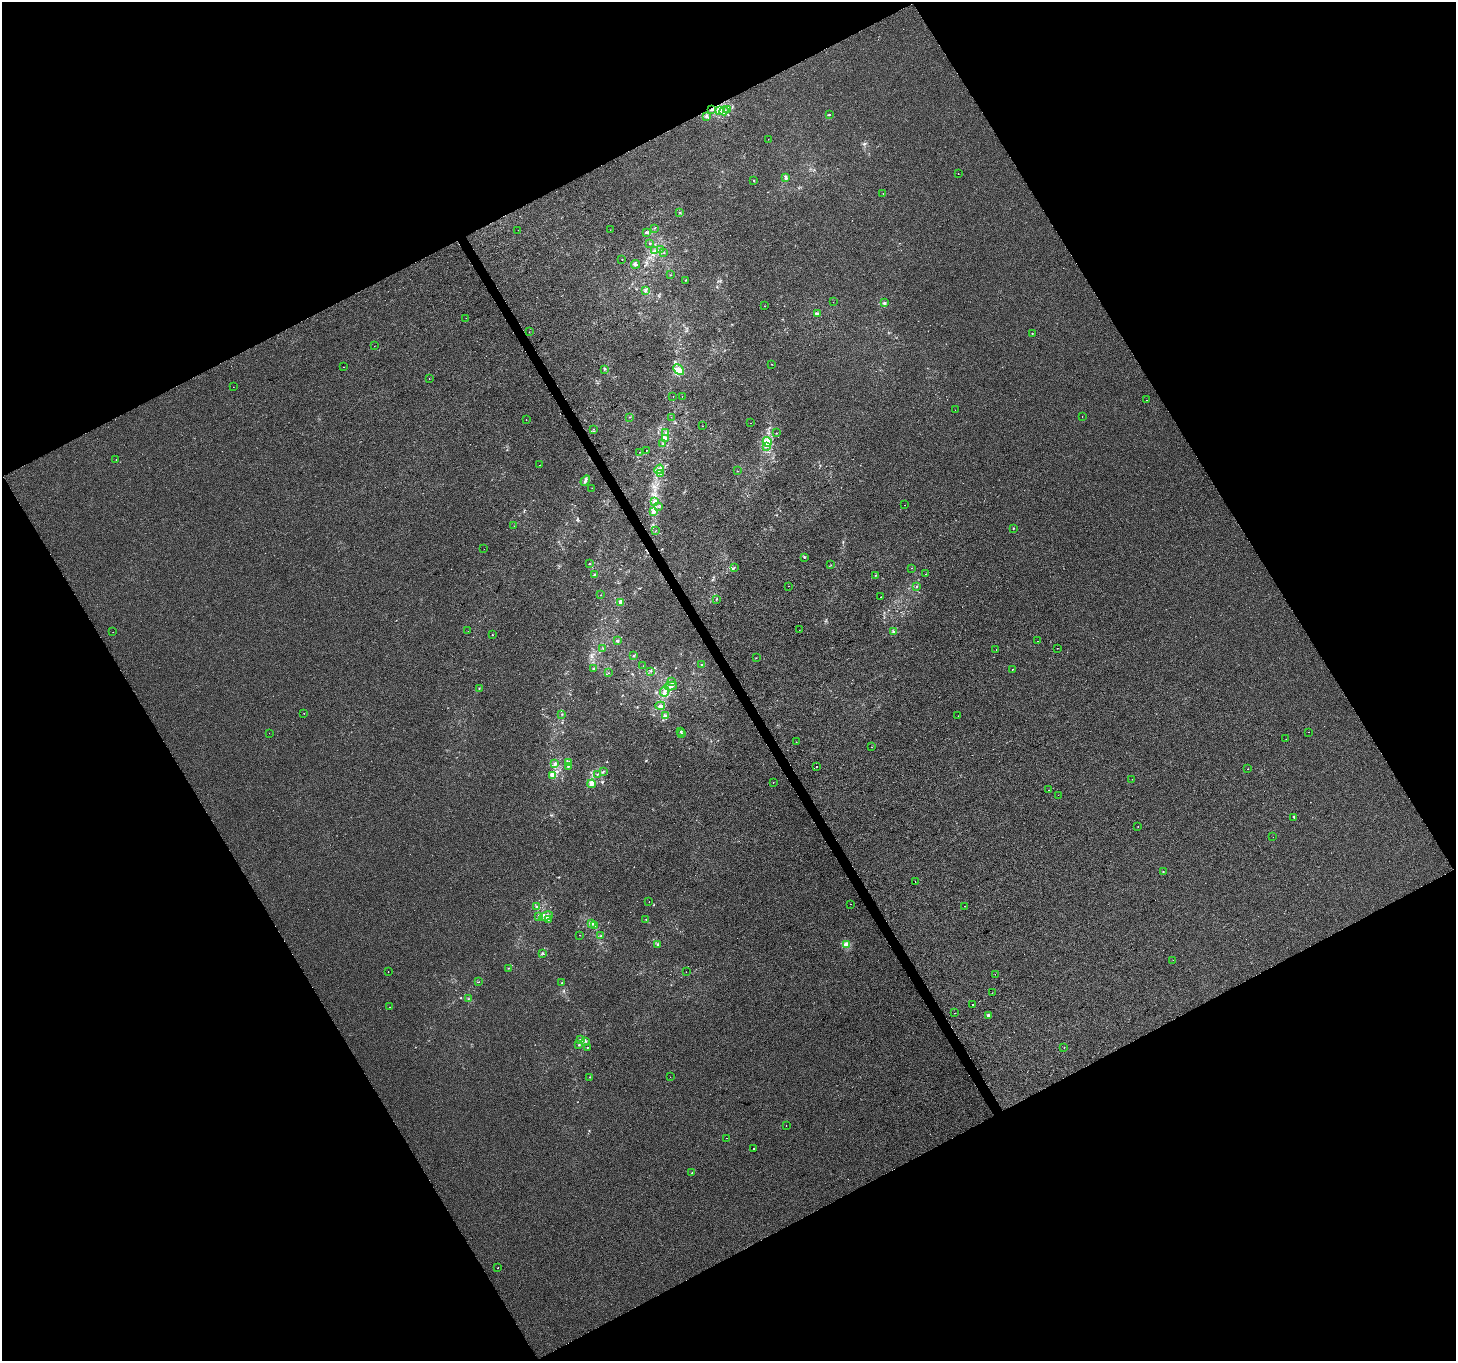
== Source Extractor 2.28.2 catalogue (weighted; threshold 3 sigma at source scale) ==
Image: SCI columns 1-5813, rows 108-5541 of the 5816 x 5708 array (HDU 1 of 3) = the unmasked area's bounding box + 8 px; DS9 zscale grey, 4 x 4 block average (1 PNG px = mean of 4 x 4 image px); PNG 1458 x 1363 px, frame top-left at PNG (2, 2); each listed source drawn as its Kron ellipse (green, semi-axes under 4 px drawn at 4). Shown black and unused: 47% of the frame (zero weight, under 2 of 3 exposures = <1% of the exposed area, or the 3 px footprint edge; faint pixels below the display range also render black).
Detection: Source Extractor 2.28.2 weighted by HDU 2 'WHT'. Background 6.12e-05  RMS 0.0045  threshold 0.0204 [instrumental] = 3 sigma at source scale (4.5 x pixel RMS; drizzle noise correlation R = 1.50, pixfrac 1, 0.0396/0.0396 arcsec/px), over >= 5 px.
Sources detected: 197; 1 too faint to see at this stretch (4 x 4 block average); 6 cosmic-ray / hot-pixel residue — neither listed nor drawn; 3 coinciding with a brighter row at this scale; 8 inside a brighter listed object's ellipse — not listed separately; the other 179 listed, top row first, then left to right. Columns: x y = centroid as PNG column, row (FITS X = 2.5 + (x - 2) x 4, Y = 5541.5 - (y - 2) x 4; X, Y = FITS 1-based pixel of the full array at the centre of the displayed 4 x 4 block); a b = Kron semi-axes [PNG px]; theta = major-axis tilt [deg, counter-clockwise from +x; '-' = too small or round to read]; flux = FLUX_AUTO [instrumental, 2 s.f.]
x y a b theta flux
728 109 3 3 - 3.8
711 110 3 2 - 2.8
719 111 4 3 - 6
724 111 4 3 - 6
830 114 3 2 - 1.1
706 116 2 2 - 2.1
768 139 2 2 - 0.73
958 173 2 2 - 2.5
786 178 3 3 - 4.5
754 181 3 2 - 1.1
883 193 2 2 - 0.58
679 212 2 2 - 0.81
654 228 2 2 - 0.74
518 230 2 2 - 0.59
610 230 2 2 - 0.56
646 232 2 2 - 2.1
650 244 2 2 - 1.4
660 249 2 2 - 1.2
654 251 3 2 - 2.1
664 253 2 2 - 0.61
622 260 2 2 - 1.5
636 264 4 3 - 4.3
671 275 2 2 - 1.1
686 280 2 2 - 2.1
645 291 3 2 - 1.5
833 302 2 2 - 0.4
885 303 3 2 - 4.3
765 306 2 2 - 0.78
818 313 3 2 - 2.8
466 318 2 2 - 0.4
529 332 2 2 - 0.41
1032 333 2 2 - 2.1
374 346 2 2 - 0.48
772 364 2 2 - 0.83
343 367 2 2 - 0.99
604 369 2 2 - 2.1
679 370 6 4 -47 25
429 379 2 2 - 0.59
233 387 2 2 - 1.2
682 396 2 2 - 1.2
673 397 2 2 - 0.6
1146 400 2 2 - 0.51
955 410 2 2 - 0.51
1082 416 2 2 - 0.43
630 417 3 2 - 1.3
671 417 2 2 - 0.45
526 419 2 2 - 1
750 423 2 2 - 0.6
702 426 2 2 - 0.57
593 429 2 2 - 0.6
665 433 3 2 - 2.2
776 433 2 2 - 1.6
665 439 4 3 - 5
767 442 5 4 - 36
663 444 2 2 - 1.7
766 447 2 2 - 2.1
646 450 2 2 - 2.8
640 452 2 2 - 0.58
116 460 2 2 - 0.68
539 465 2 2 - 1.1
659 469 5 2 - 5.6
737 471 2 2 - 0.8
661 474 2 2 - 1.8
585 481 5 3 - 5.7
592 488 2 2 - 0.94
654 501 4 3 - 7.6
905 505 2 2 - 1.5
659 507 2 2 - 0.94
653 511 4 3 - 5.4
514 526 2 2 - 0.55
1013 528 2 2 - 3.7
655 531 2 2 - 0.96
484 549 2 2 - 0.58
804 557 3 2 - 1.1
589 563 2 2 - 1.2
831 565 2 2 - 0.47
734 568 3 2 - 2.2
911 568 2 2 - 1.6
594 574 2 2 - 1.4
926 574 2 2 - 0.57
875 575 2 2 - 0.73
788 586 2 2 - 3.9
916 586 2 2 - 1.5
601 595 2 2 - 0.71
881 597 2 2 - 1.6
716 599 2 2 - 1
621 602 3 3 - 5.8
799 630 2 2 - 0.46
468 631 2 2 - 0.44
113 632 2 2 - 0.46
894 632 3 3 - 3.8
492 635 2 2 - 1.1
618 641 2 2 - 2.8
1037 641 2 2 - 1.2
603 648 2 2 - 0.74
1057 648 2 2 - 0.52
996 650 2 2 - 0.97
634 655 2 2 - 1.5
756 658 2 2 - 1
701 665 2 2 - 1.2
643 666 2 2 - 0.94
593 668 3 2 - 2.4
1012 669 2 2 - 3.5
650 671 2 2 - 1.9
608 673 2 2 - 0.57
671 681 4 2 - 2.7
671 686 6 3 10 8.1
479 688 2 2 - 1
664 691 5 3 - 6.7
660 706 5 3 - 6.3
304 713 2 2 - 0.61
562 714 2 2 - 1.4
665 716 4 2 - 4.7
958 716 2 2 - 0.59
681 731 2 2 - 1.7
1308 732 2 2 - 1.2
269 733 2 2 - 2.1
681 734 2 2 - 1.4
1286 739 2 2 - 0.4
796 742 2 2 - 0.46
872 747 2 2 - 1.7
569 762 3 2 - 3.9
554 764 3 2 - 2.8
568 766 3 2 - 1.8
817 767 2 2 - 7.9
1248 769 2 2 - 0.77
603 771 4 2 - 2.3
597 774 2 2 - 0.98
553 775 4 3 - 8.5
1132 779 2 2 - 0.63
773 783 2 2 - 1.2
592 784 4 3 - 11
1049 790 2 2 - 1.2
1058 795 2 2 - 1.8
1294 817 2 2 - 4.2
1138 827 2 2 - 1.2
1273 837 2 2 - 0.41
1163 872 2 2 - 2.5
915 882 2 2 - 4
649 902 2 2 - 0.49
850 904 2 2 - 0.45
965 906 2 2 - 0.85
537 907 3 2 - 5.5
539 916 3 2 - 2.3
546 916 7 4 18 9.7
548 919 2 2 - 1.1
646 919 2 2 - 0.63
592 924 3 2 - 2.9
594 925 2 2 - 0.88
579 935 2 2 - 1.8
601 936 2 2 - 1.5
657 945 2 2 - 1.4
846 945 2 2 - 71
542 953 2 2 - 1.2
1173 960 2 2 - 0.31
509 968 2 2 - 0.89
388 972 2 2 - 0.57
686 972 2 2 - 10
995 974 2 2 - 0.38
479 982 2 2 - 0.78
561 983 2 2 - 0.91
992 993 2 2 - 1.3
468 999 2 2 - 0.67
973 1004 2 2 - 2
389 1007 2 2 - 1.7
955 1013 2 2 - 0.72
988 1015 2 2 - 13
581 1040 4 2 - 2.8
586 1041 4 2 - 2.8
579 1045 3 2 - 1.6
587 1047 2 2 - 0.8
1064 1048 2 2 - 1.1
590 1077 2 2 - 1
670 1077 2 2 - 1.3
786 1125 2 2 - 0.79
726 1138 2 2 - 0.48
754 1148 2 2 - 1.5
692 1173 2 2 - 1.3
498 1268 2 2 - 1.7
Overlapping masked pixels (flux is a lower limit): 1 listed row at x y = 711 110
Diffuse or blended objects may show on this block-average render without a row.